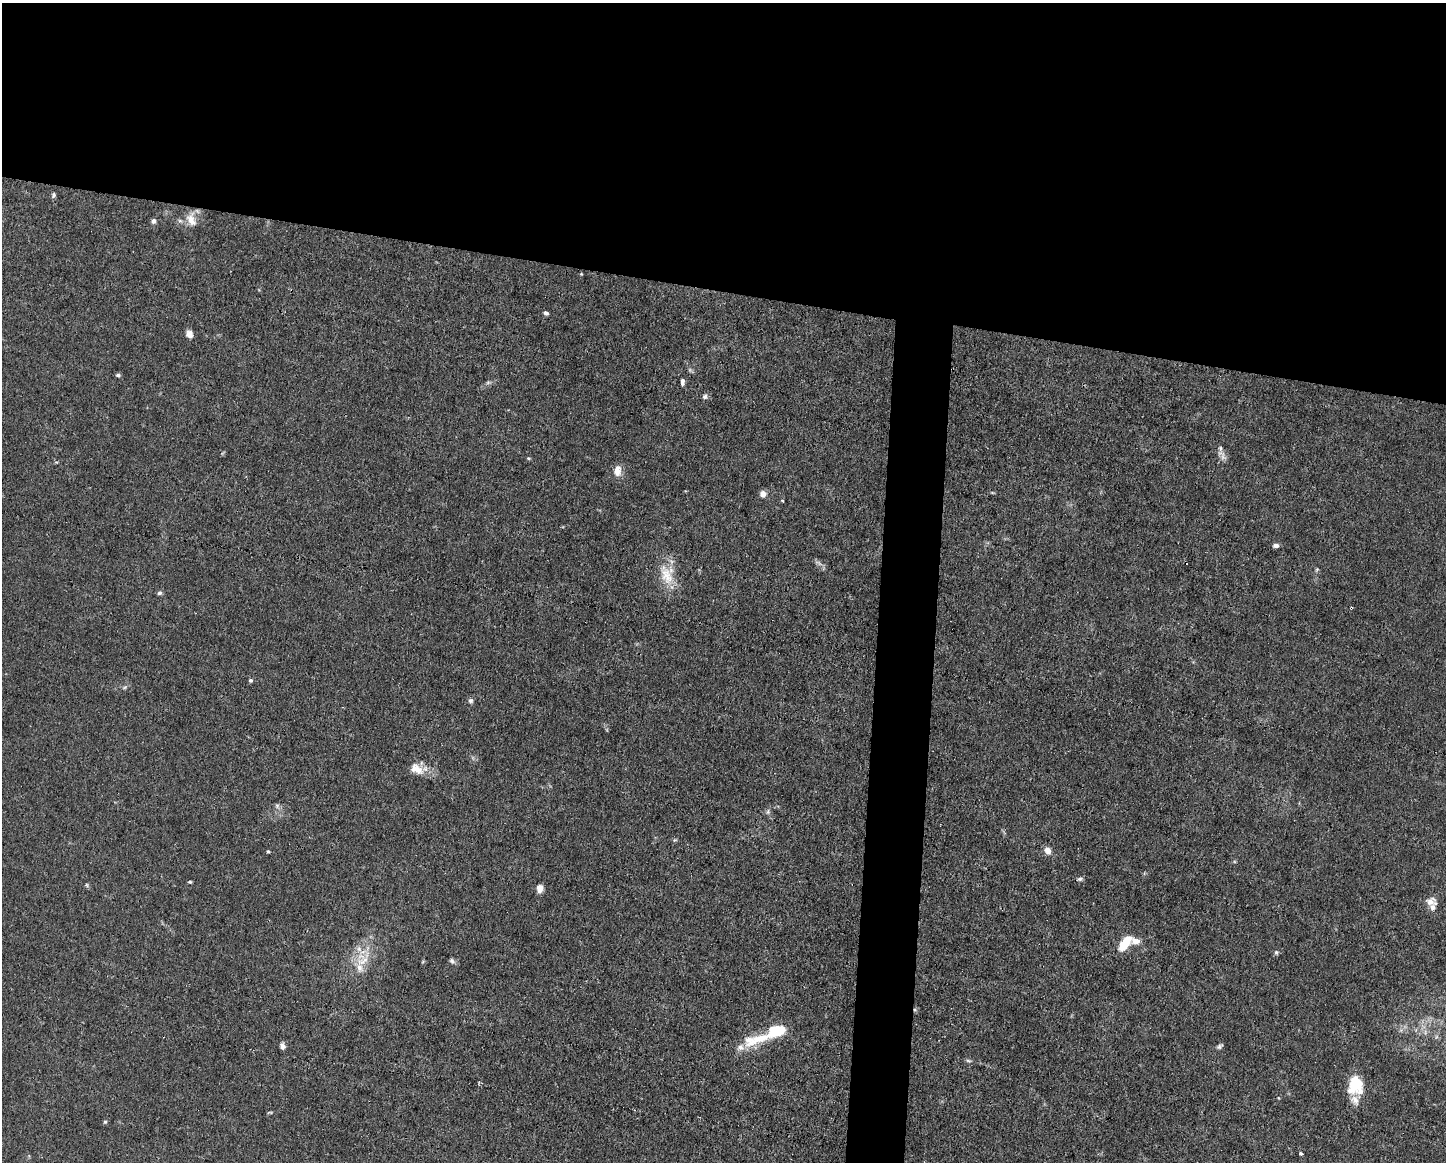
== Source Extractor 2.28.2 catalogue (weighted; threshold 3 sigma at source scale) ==
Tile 2 of 3 x 4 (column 2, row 1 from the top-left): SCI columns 1556-2999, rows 3479-4638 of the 4666 x 4638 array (HDU 1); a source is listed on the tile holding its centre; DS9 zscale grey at full resolution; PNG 1448 x 1164 px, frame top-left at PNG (2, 3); no overlay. Shown black and unused: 28% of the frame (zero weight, under 3 of 4 exposures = <1% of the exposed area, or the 3 px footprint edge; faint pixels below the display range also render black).
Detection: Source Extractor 2.28.2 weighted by HDU 2 'WHT'; one run over the whole footprint, this tile lists its part. Background 0.0154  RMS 0.0025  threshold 0.0113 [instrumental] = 3 sigma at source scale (4.5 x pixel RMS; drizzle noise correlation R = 1.50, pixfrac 1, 0.05/0.05 arcsec/px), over >= 5 px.
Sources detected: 53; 8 inside a brighter listed object's ellipse — not listed separately; the other 45 listed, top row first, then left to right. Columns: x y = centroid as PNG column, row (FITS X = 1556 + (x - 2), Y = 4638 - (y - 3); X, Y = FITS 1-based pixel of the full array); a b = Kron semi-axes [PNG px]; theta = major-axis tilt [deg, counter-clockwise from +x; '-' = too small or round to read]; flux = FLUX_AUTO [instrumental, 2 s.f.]
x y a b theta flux
53 195 6 5 - 0.52
191 219 19 11 -72 2.9
154 221 6 5 - 0.72
581 274 3 3 - 0.2
546 313 5 4 - 0.67
189 334 9 7 -68 1.3
118 375 6 4 0 0.42
488 382 7 4 1 0.44
682 382 8 5 -90 0.76
705 397 7 6 - 0.62
1223 456 14 6 -84 1.2
528 458 5 4 - 0.28
617 471 14 10 83 2.2
763 494 7 6 - 1.5
782 501 4 3 - 0.3
1276 545 6 5 - 0.94
1317 569 6 3 19 0.28
667 576 27 17 -75 6.1
159 593 6 5 - 0.6
1351 608 4 3 - 0.21
250 680 5 5 - 0.45
125 687 6 4 19 0.38
471 701 6 6 - 0.62
416 769 20 12 -31 3.4
277 806 7 5 -47 0.59
768 812 6 4 71 0.42
1048 850 9 8 - 1.5
268 851 4 3 - 0.28
1080 879 8 4 21 0.51
190 882 5 3 - 0.3
87 885 6 4 -71 0.32
540 888 8 6 -84 2
1430 902 16 10 11 1.8
1125 943 19 9 54 5.5
359 949 7 7 - 1.1
1276 952 6 5 - 0.43
362 961 23 10 21 4.1
452 961 8 6 -48 0.6
776 1031 17 12 13 8.5
760 1038 41 13 18 7.2
282 1046 7 6 - 0.88
1219 1046 8 5 32 0.55
1356 1084 17 13 83 9.9
105 1122 5 4 - 0.31
1301 1153 3 3 - 0.51
Overlapping masked pixels (flux is a lower limit): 1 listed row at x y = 1351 608